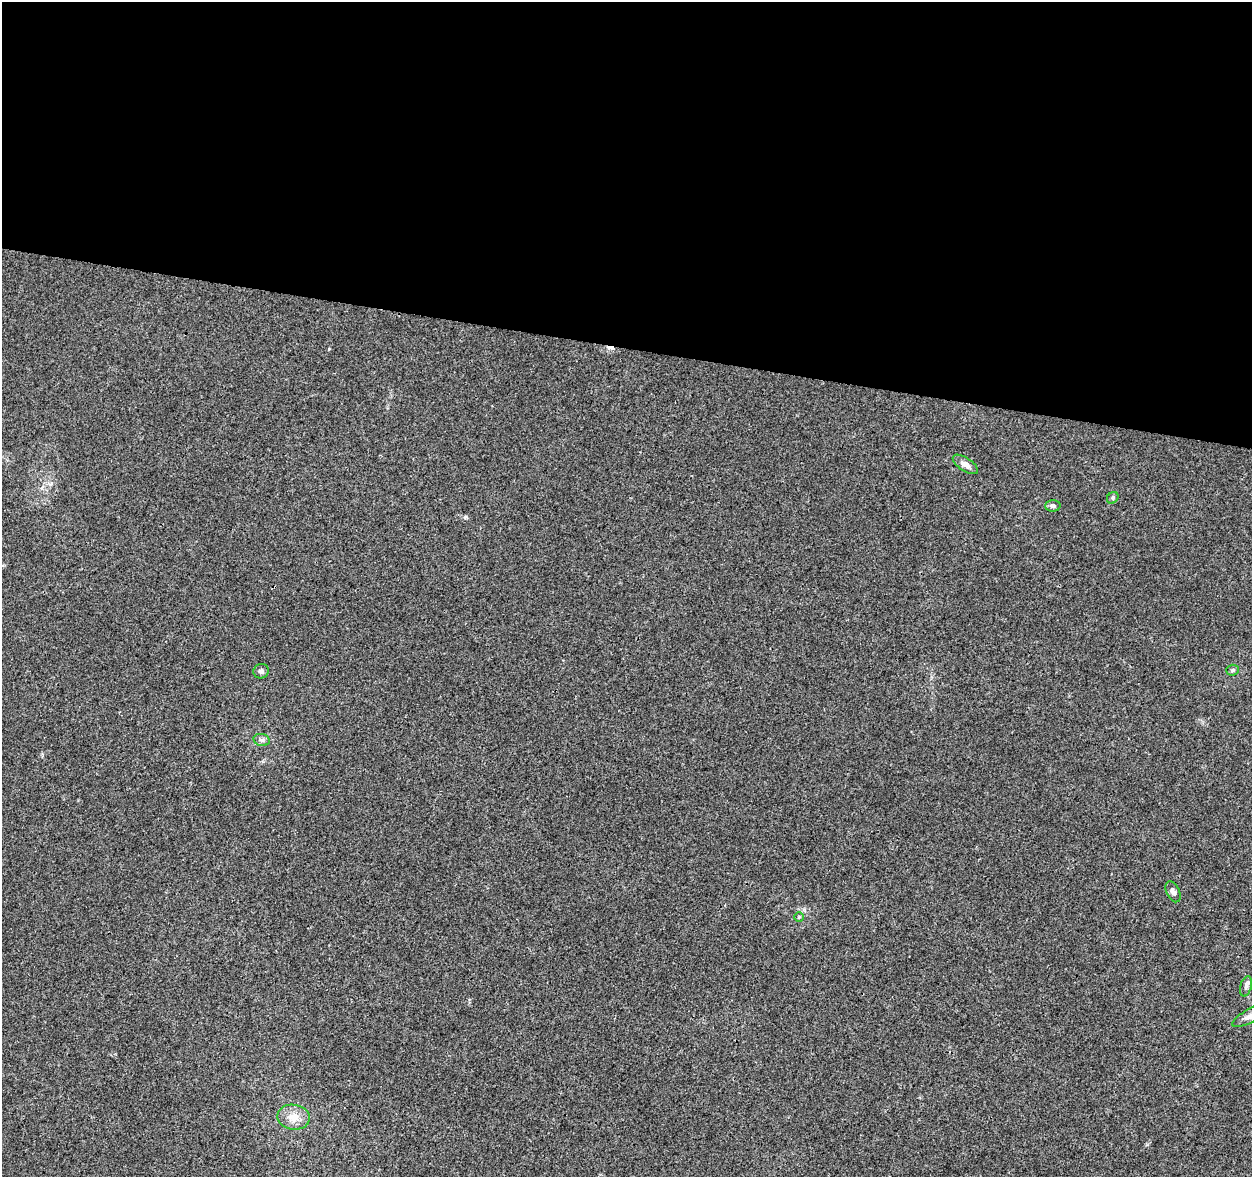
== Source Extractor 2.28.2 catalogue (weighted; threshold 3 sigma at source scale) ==
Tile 3 of 4 x 4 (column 3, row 1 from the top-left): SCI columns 2503-3752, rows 3748-4922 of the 5013 x 5207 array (HDU 1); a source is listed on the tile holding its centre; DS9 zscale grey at full resolution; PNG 1254 x 1179 px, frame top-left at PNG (2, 2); each listed source drawn as its Kron ellipse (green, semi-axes under 4 px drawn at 4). Shown black and unused: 30% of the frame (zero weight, under 3 of 4 exposures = <1% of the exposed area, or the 3 px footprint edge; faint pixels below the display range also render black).
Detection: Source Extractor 2.28.2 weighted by HDU 2 'WHT'; one run over the whole footprint, this tile lists its part. Background 0.00629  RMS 0.0027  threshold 0.0124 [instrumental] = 3 sigma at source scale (4.5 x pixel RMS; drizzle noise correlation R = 1.50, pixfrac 1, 0.0396/0.0396 arcsec/px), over >= 5 px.
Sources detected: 12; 1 cosmic-ray / hot-pixel residue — neither listed nor drawn; the other 11 listed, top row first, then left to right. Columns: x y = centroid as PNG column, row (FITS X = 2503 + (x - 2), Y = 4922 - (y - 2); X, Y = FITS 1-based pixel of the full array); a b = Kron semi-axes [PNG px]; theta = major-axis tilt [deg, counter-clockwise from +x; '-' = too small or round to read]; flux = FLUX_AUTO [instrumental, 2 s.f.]
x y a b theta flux
965 464 14 6 -34 1.6
1113 498 6 5 - 0.49
1053 506 7 6 - 0.66
1232 670 6 5 - 0.44
261 671 8 7 - 0.71
262 740 8 6 -15 0.73
1173 892 11 6 -64 0.99
799 917 5 5 - 0.35
1246 986 10 5 75 0.82
1251 1016 21 7 28 2
293 1117 16 12 -8 3.5
Isophote crosses this tile's border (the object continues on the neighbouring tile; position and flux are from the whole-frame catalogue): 1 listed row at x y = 1251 1016